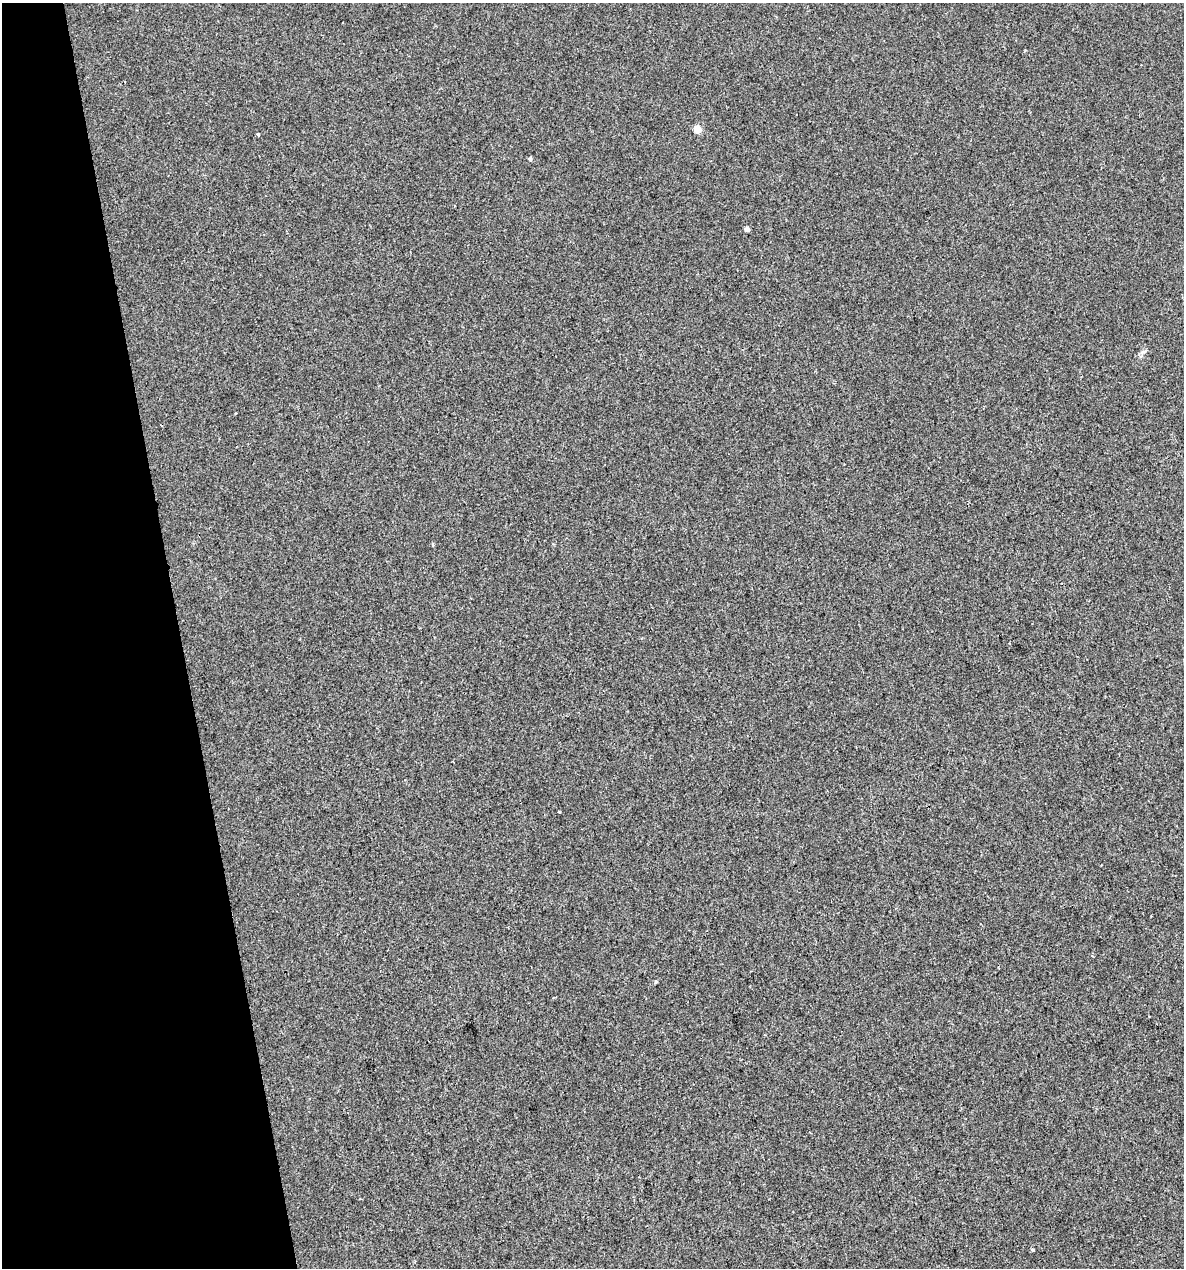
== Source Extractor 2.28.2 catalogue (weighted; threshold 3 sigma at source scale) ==
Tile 5 of 4 x 4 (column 1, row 2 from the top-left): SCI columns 40-1221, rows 2533-3798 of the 4854 x 5064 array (HDU 1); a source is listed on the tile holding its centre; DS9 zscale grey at full resolution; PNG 1186 x 1270 px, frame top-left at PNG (2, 3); no overlay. Shown black and unused: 15% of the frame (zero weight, under 2 of 3 exposures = <1% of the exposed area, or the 3 px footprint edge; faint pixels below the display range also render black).
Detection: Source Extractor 2.28.2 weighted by HDU 2 'WHT'; one run over the whole footprint, this tile lists its part. Background -3.12e-04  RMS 0.0042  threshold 0.0188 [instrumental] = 3 sigma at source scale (4.5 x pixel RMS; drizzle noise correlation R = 1.50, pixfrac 1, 0.0396/0.0396 arcsec/px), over >= 5 px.
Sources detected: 10; all 10 listed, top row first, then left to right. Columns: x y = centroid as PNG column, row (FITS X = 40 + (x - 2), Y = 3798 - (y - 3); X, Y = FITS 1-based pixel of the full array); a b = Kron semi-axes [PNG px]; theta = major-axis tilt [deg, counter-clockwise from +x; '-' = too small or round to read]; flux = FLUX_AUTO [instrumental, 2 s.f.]
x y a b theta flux
697 129 5 5 - 8.4
258 134 3 3 - 0.76
530 159 4 4 - 1.3
747 229 4 4 - 1.9
1143 352 10 4 16 0.96
235 413 3 3 - 0.87
433 545 4 3 - 0.42
559 812 3 3 - 0.49
656 982 3 3 - 2.2
1033 1250 3 3 - 0.67